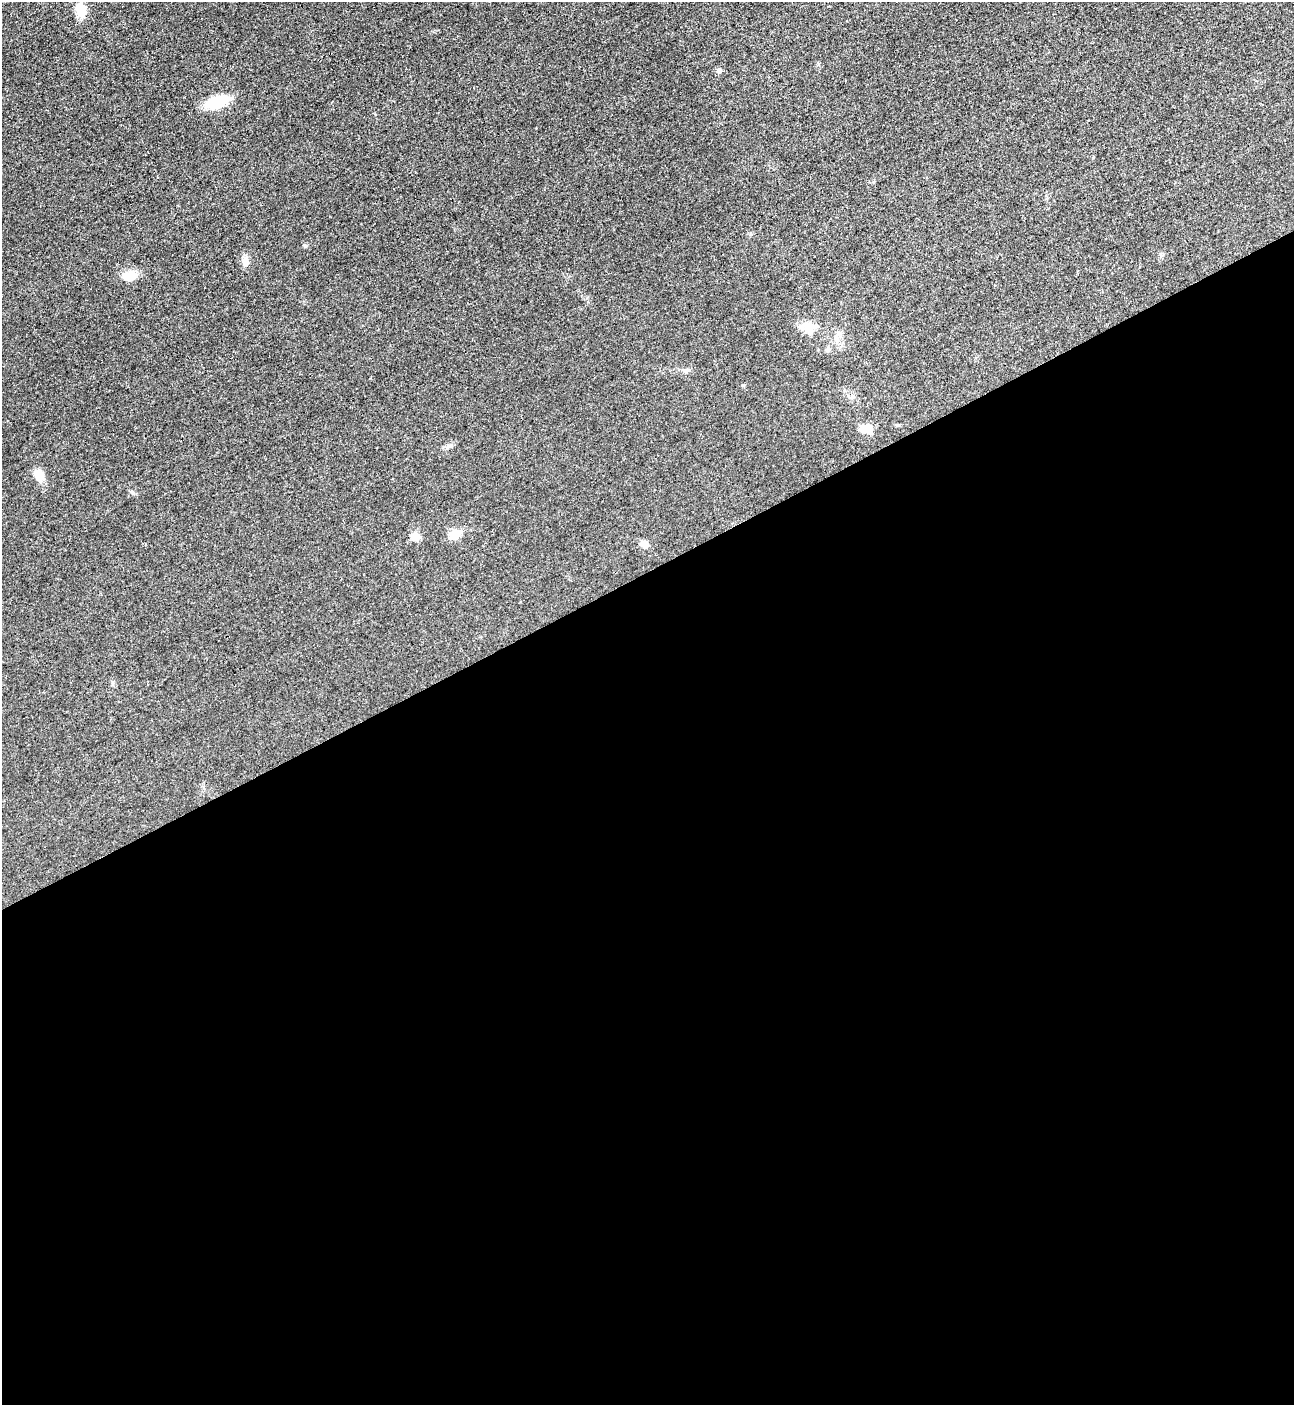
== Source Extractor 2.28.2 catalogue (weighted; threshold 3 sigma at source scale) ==
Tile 15 of 4 x 4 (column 3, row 4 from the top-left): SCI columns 2744-4035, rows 22-1424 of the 5627 x 5645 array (HDU 1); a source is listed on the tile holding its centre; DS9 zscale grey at full resolution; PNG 1296 x 1407 px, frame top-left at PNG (2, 2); no overlay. Shown black and unused: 59% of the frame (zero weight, under 3 of 4 exposures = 1% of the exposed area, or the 3 px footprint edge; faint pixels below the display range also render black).
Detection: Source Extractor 2.28.2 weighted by HDU 2 'WHT'; one run over the whole footprint, this tile lists its part. Background 0.035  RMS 0.0048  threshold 0.0217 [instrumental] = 3 sigma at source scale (4.5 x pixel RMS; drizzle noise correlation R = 1.50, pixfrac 1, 0.05/0.05 arcsec/px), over >= 5 px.
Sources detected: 14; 1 inside a brighter listed object's ellipse — not listed separately; the other 13 listed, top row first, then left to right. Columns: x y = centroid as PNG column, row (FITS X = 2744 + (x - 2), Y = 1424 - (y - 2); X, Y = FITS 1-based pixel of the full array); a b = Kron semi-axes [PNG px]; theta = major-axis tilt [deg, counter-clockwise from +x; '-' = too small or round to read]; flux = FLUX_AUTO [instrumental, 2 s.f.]
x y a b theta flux
80 10 20 12 -57 6
719 70 7 6 - 1.1
218 102 20 10 20 19
245 261 12 9 -83 2.8
129 275 20 12 9 5.6
808 326 23 11 -4 6.4
838 334 20 6 63 3.3
897 425 5 4 - 0.51
865 429 15 11 -3 5.2
39 474 16 12 -62 4.5
455 534 6 5 - 16
414 536 12 9 0 3.6
644 544 10 8 -41 2.8
Unlisted compact peaks at least as high as the median listed source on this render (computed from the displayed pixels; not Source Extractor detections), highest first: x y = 305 246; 132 492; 451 445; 743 385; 818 64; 1160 254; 112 682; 1093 158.